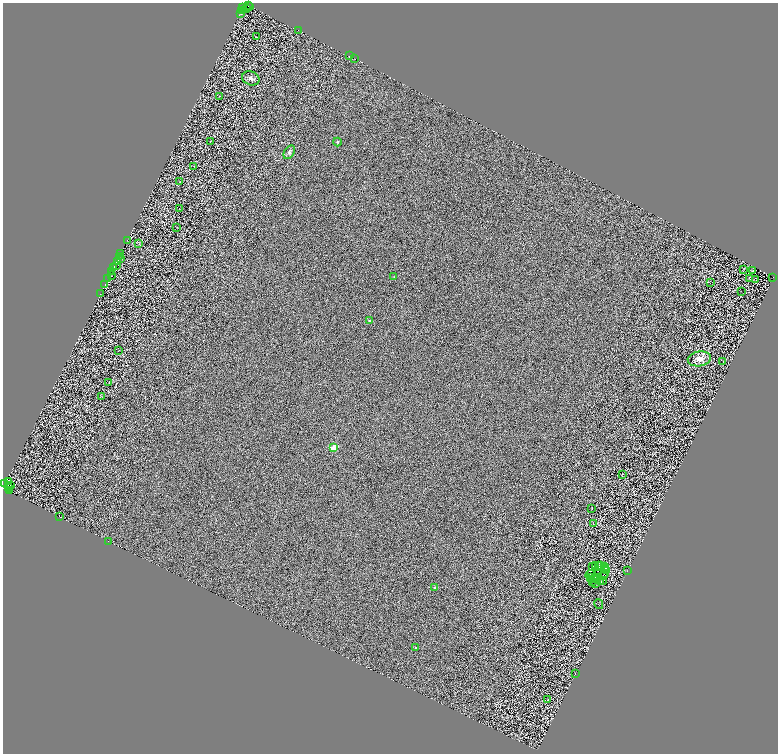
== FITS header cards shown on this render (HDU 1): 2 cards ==
NAXIS1  =                 1551
NAXIS2  =                 1503

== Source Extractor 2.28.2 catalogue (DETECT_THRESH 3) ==
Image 1551 x 1503 px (HDU 1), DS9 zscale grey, zoomed out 1/2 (1 PNG px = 2 x 2 image px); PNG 780 x 756 px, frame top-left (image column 2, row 1502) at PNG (3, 3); each listed source drawn as its Kron ellipse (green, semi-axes under 4 px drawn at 4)
Background 0.603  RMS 2.2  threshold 6.61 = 3 sigma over >= 5 px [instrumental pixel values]
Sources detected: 136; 54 cannot appear on this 1/2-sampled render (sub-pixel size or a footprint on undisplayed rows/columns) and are neither listed nor drawn; the other 82 listed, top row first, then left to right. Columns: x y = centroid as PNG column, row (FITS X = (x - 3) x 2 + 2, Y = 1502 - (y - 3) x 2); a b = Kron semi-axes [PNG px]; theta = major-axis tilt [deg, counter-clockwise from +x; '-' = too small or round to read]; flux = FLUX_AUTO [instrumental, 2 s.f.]
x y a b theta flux
248 5 2 1 - 170
243 7 3 1 - 780
250 7 2 1 - 490
247 9 3 2 - 580
241 10 2 2 - 2000
240 14 3 1 - 110
298 30 2 1 - 560
256 37 3 1 - 110
350 56 3 2 - 5700
355 59 2 1 - 720
251 78 9 6 -22 2400
220 96 4 1 - 170
210 141 2 1 - 2000
337 142 4 4 - 650
289 152 7 5 58 1300
194 166 2 1 - 100
180 182 2 1 - 91
179 209 2 2 - 170
176 227 3 2 - 160
127 241 3 2 - 3800
139 244 3 2 - 150
120 254 2 1 - 3600
119 256 2 1 - 3100
121 259 2 1 - 300
118 261 3 2 - 1000
116 265 3 1 - 230
113 268 2 1 - 1200
744 269 2 2 - 120
753 271 2 2 - 320
112 272 2 1 - 1400
111 275 2 1 - 670
394 276 3 2 - 200
773 277 2 2 - 1400
749 278 4 2 - 220
108 279 2 1 - 2600
756 280 2 1 - 140
710 283 2 2 - 170
105 285 3 2 - 230
741 292 4 1 - 150
100 294 2 1 - 350
369 321 4 3 - 400
118 351 2 1 - 110
699 359 12 7 9 5200
723 361 2 1 - 120
109 383 2 2 - 110
101 396 2 1 - 110
334 448 3 3 - 15000
622 474 2 1 - 120
8 481 3 3 - 2300
5 483 3 1 - 2000
10 486 2 1 - 1900
9 488 3 2 - 430
9 490 3 1 - 880
592 508 2 2 - 220
60 517 3 2 - 920
593 524 2 1 - 110
108 541 3 1 - 5200
592 566 2 1 - 110
595 566 3 1 - 87
598 566 4 1 - 110
601 566 3 2 - 110
604 566 2 1 - 30
605 568 2 1 - 65
606 570 4 1 - 250
627 570 2 1 - 110
599 573 2 1 - 110
604 573 2 2 - 120
590 574 5 1 - 200
603 576 2 1 - 130
590 577 3 1 - 87
597 578 2 1 - 100
591 579 2 1 - 100
594 580 3 1 - 180
593 582 3 1 - 230
600 582 4 2 - 270
603 582 2 1 - 0.0059
595 583 2 1 - 130
434 588 4 3 - 580
599 604 5 1 - 160
415 648 2 2 - 810
575 673 2 1 - 140
548 700 2 1 - 120
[54 sub-pixel or undisplayed-footprint detections neither listed nor drawn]